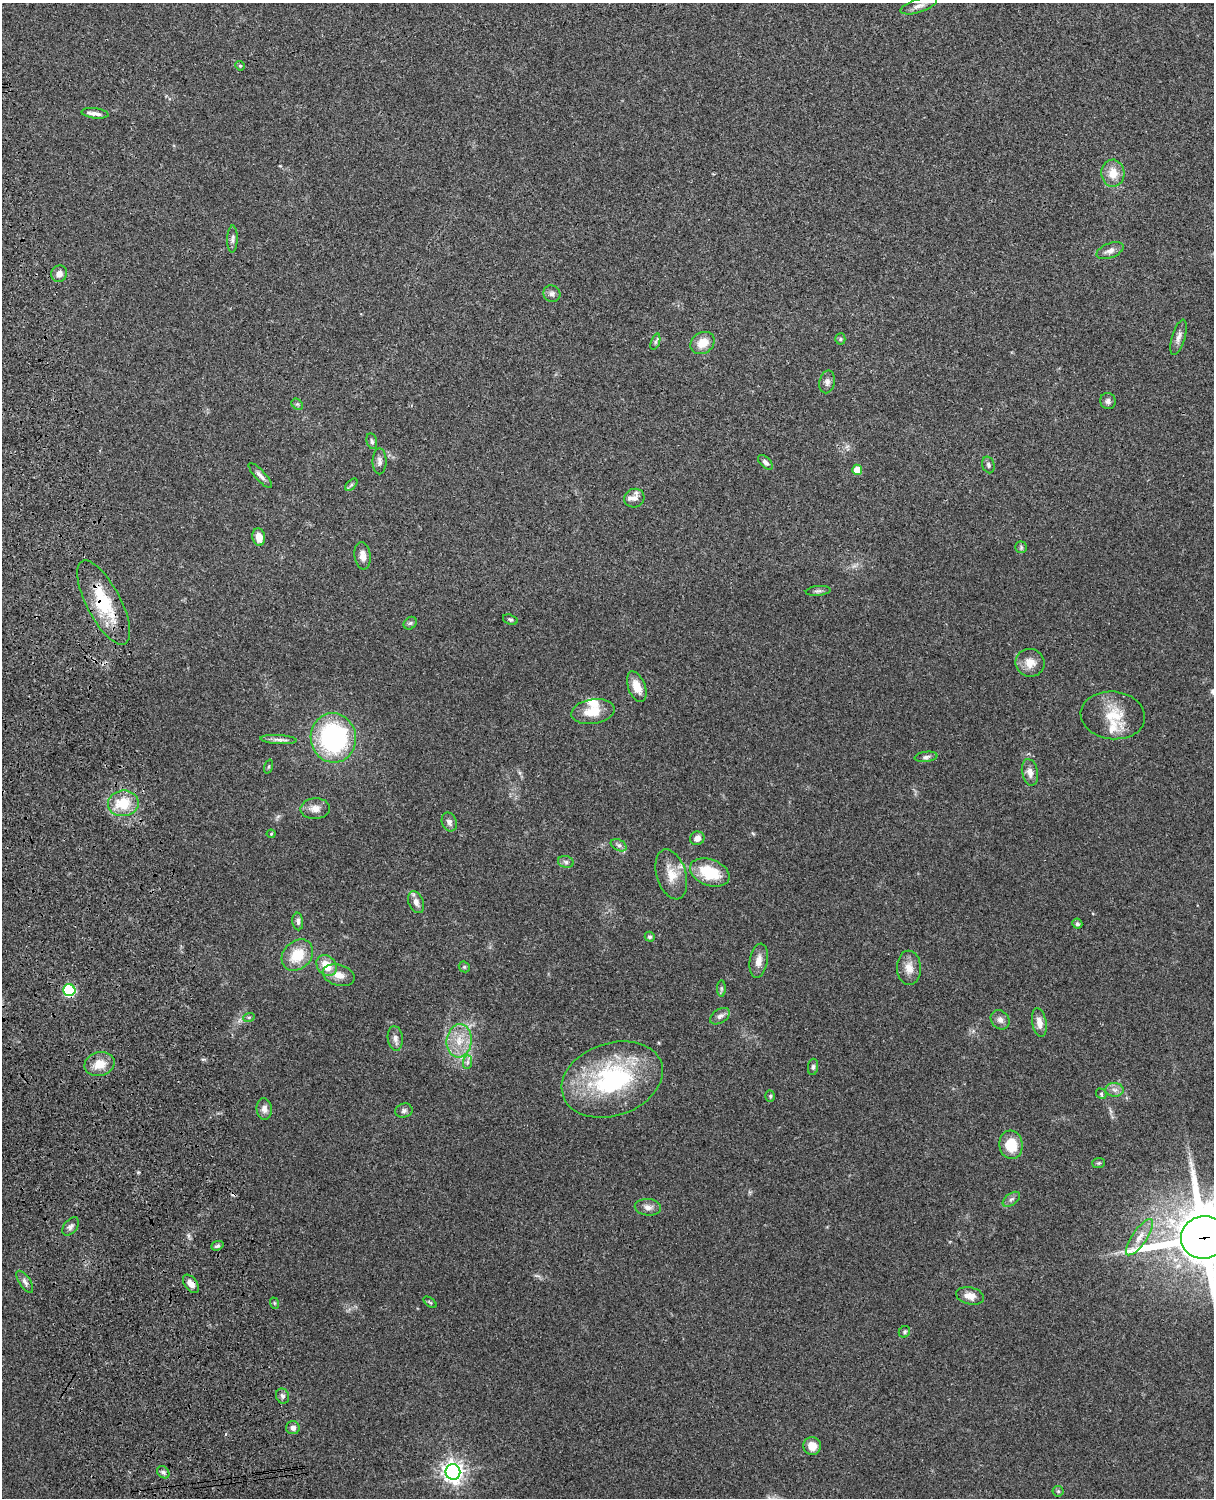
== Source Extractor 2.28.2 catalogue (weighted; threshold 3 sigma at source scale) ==
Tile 7 of 4 x 3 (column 3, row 2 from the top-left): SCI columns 2543-3754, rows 1660-3155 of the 5087 x 4928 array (HDU 1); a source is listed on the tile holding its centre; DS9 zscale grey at full resolution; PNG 1216 x 1500 px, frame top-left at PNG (2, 3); each listed source drawn as its Kron ellipse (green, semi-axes under 4 px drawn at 4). Shown black and unused: <1% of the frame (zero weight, under 3 of 4 exposures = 6% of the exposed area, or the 3 px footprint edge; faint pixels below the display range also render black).
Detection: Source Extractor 2.28.2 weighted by HDU 2 'WHT'; one run over the whole footprint, this tile lists its part. Background 0.104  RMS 0.0065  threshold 0.0291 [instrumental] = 3 sigma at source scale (4.5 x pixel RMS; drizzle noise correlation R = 1.50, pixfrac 1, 0.05/0.05 arcsec/px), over >= 5 px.
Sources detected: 99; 1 cosmic-ray / hot-pixel residue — neither listed nor drawn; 3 inside a brighter listed object's ellipse — not listed separately; the other 95 listed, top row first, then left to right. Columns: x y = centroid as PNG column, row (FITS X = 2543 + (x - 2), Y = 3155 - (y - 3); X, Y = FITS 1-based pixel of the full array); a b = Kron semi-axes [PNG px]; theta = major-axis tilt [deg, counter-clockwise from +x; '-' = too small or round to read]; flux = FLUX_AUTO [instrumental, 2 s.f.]
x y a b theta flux
919 6 19 6 18 3.9
240 66 5 4 - 0.84
95 113 13 5 -7 3
1113 173 13 11 -87 8.8
232 239 14 5 88 2.2
1110 251 14 7 21 3.6
59 274 8 7 - 3.5
552 294 8 8 - 2.3
1178 337 18 6 73 3.7
840 339 5 5 - 1
655 342 8 3 71 1.2
703 343 13 10 34 9.5
827 382 11 7 78 2.9
1108 401 8 7 - 2
297 404 6 5 - 1.1
372 441 8 5 -76 1.5
379 461 13 7 90 2.9
765 462 9 5 -43 2
988 465 8 6 -73 1.4
857 470 5 5 - 11
260 475 16 5 -47 2.8
351 485 7 4 45 1.1
634 498 10 9 - 3.4
259 537 9 6 -81 6.6
1021 547 6 6 - 1.3
363 556 14 8 -82 4.4
818 591 12 5 5 1.8
104 602 46 17 -62 33
510 620 7 5 -19 1.1
410 623 7 5 43 1.4
1030 663 14 14 - 7.2
637 687 16 8 -69 8.3
593 712 22 12 9 11
1113 715 32 24 -6 20
333 738 25 22 -83 98
278 740 18 4 -3 3.2
926 757 11 5 8 1.9
269 766 7 3 71 0.83
1030 772 13 8 -78 4.2
123 803 15 13 8 18
315 809 15 10 3 5.1
449 822 10 7 -67 3
271 834 4 4 - 0.68
697 838 7 6 - 3.7
619 845 8 5 -27 1.8
566 862 8 6 -16 1.6
710 872 20 13 -20 23
671 874 26 14 -73 11
416 902 11 7 -67 3.6
298 921 9 5 -84 2
1077 924 5 5 - 1.3
650 937 5 4 - 1.2
297 955 17 14 45 17
759 961 17 9 80 5.8
327 965 11 9 -49 11
464 967 6 5 - 0.98
909 968 17 12 -88 7
339 975 16 10 -15 6.3
721 988 8 4 90 1.2
69 990 6 6 - 54
720 1016 11 6 33 2.6
249 1017 6 4 18 0.82
1000 1020 10 8 -48 2.9
1039 1023 14 7 -80 5.2
395 1038 12 7 -83 3.2
459 1041 17 12 84 12
468 1062 7 4 89 1.5
100 1064 15 12 14 9.7
813 1067 8 5 83 1.4
612 1079 52 36 19 90
1115 1090 9 6 -3 2.7
1101 1094 6 5 - 0.89
770 1096 5 4 - 0.91
264 1109 10 8 -84 3.3
404 1111 9 7 17 1.9
1011 1145 14 11 -83 14
1099 1163 6 5 - 0.91
1011 1199 10 5 37 2
648 1207 13 8 -4 3.5
71 1227 10 6 51 2.2
1140 1237 21 7 55 6.9
1204 1237 23 21 10 4000
217 1246 6 4 20 1.3
25 1282 12 5 -57 2.5
191 1284 10 6 -52 4.3
970 1296 14 8 -11 5.9
430 1302 7 4 -37 0.97
274 1303 6 3 -71 0.77
904 1332 6 5 - 1.1
283 1396 8 6 -66 1.8
293 1428 7 6 - 3.1
812 1446 9 8 - 7.1
163 1472 7 5 -45 1.7
453 1472 7 7 - 400
1058 1491 5 5 - 1.1
Overlapping masked pixels (flux is a lower limit): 4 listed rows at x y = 104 602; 69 990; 1204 1237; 191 1284
Isophote crosses this tile's border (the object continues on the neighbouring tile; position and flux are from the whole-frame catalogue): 1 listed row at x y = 1204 1237